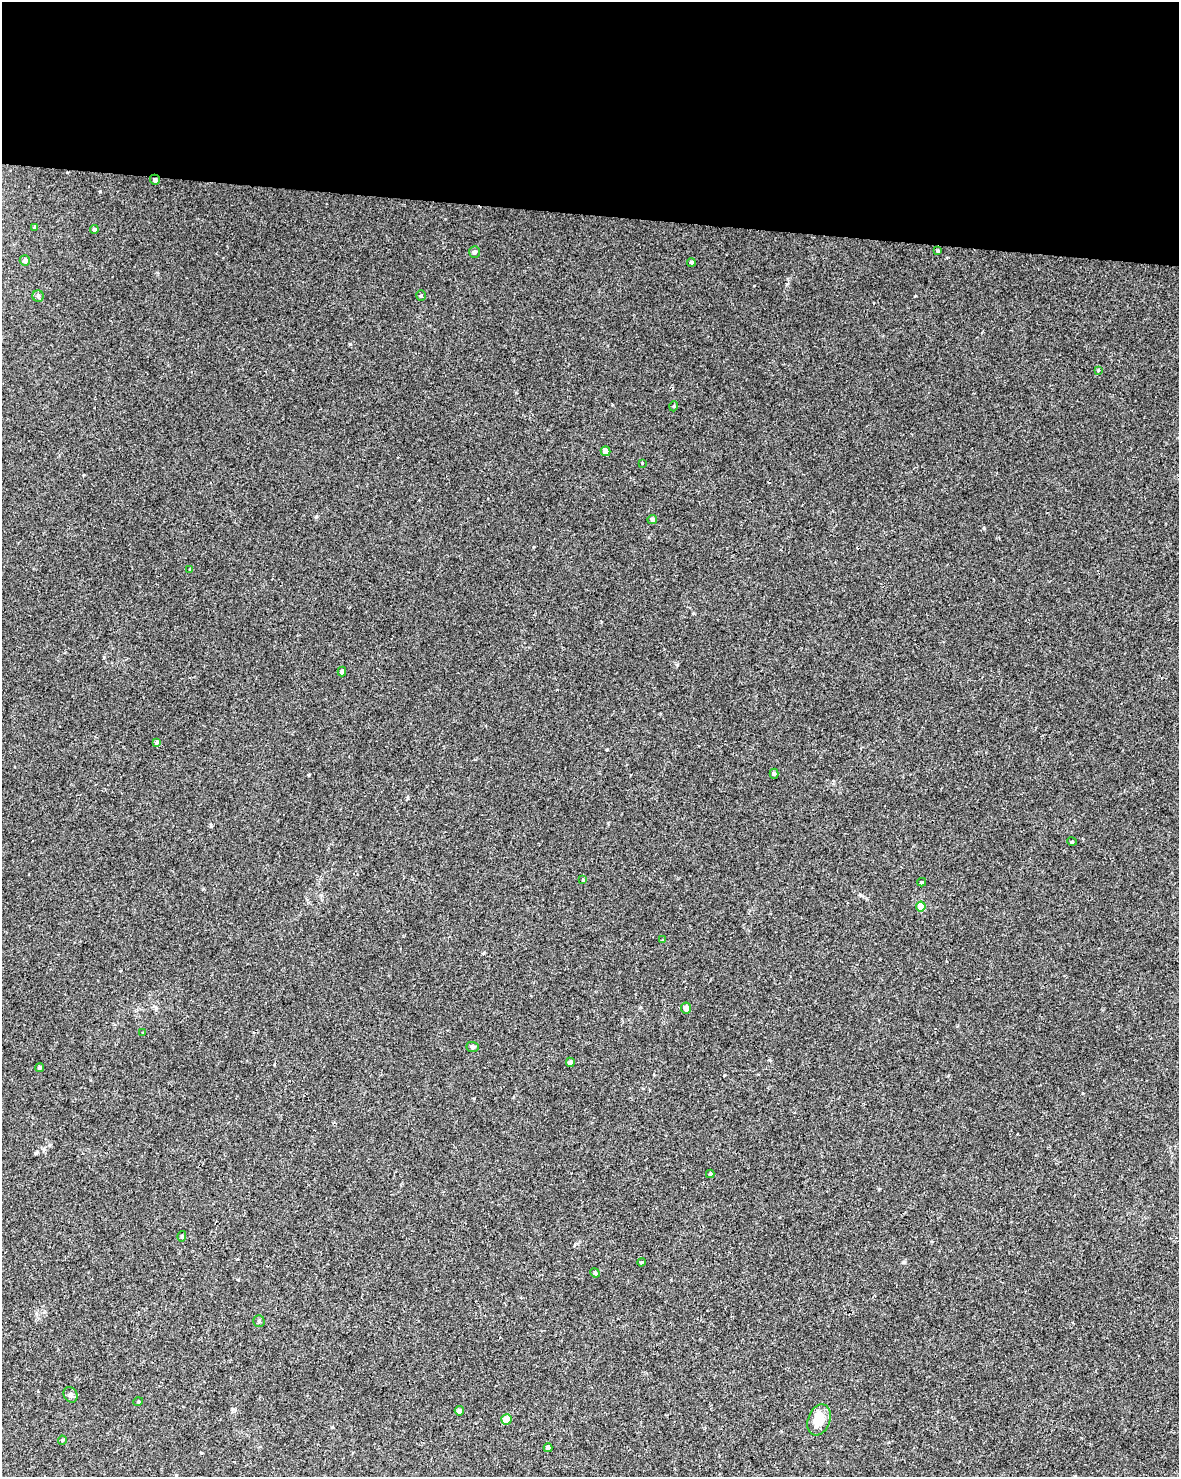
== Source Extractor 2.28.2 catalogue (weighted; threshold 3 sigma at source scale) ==
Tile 3 of 4 x 3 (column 3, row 1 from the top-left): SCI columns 2362-3538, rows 3234-4708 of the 4715 x 4936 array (HDU 1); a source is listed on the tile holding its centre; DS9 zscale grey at full resolution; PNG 1181 x 1479 px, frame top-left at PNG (2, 2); each listed source drawn as its Kron ellipse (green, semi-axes under 4 px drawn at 4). Shown black and unused: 14% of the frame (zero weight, under 2 of 3 exposures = <1% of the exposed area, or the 3 px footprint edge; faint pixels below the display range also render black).
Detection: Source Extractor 2.28.2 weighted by HDU 2 'WHT'; one run over the whole footprint, this tile lists its part. Background 0.045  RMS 0.0065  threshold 0.0291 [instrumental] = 3 sigma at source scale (4.5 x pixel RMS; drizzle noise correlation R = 1.50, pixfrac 1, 0.0396/0.0396 arcsec/px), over >= 5 px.
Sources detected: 40; all 40 listed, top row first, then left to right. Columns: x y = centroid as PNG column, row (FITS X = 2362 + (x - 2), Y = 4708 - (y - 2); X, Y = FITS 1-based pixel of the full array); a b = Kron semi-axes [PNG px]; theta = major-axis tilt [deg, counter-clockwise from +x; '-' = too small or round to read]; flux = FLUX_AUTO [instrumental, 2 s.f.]
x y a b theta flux
155 180 5 5 - 1.4
34 227 3 2 - 0.84
94 229 4 4 - 1.2
938 251 4 3 - 0.79
474 252 6 5 - 1.8
25 261 5 5 - 2.2
691 262 4 4 - 1
38 296 6 5 - 1.2
421 296 5 4 - 0.91
1098 370 3 3 - 0.51
674 406 5 3 - 0.59
605 451 5 4 - 3.9
642 463 3 3 - 2.1
652 520 4 4 - 1.7
190 569 4 3 - 0.46
342 671 5 3 - 1
157 742 4 4 - 3.5
774 774 5 4 - 0.96
1072 842 5 3 - 0.59
583 880 3 3 - 2.6
922 882 4 3 - 0.85
921 906 5 4 - 13
663 940 4 3 - 0.54
686 1008 5 5 - 3.8
143 1033 4 3 - 0.48
472 1047 6 5 - 1.1
570 1062 5 4 - 2
39 1068 4 4 - 1.2
710 1174 4 3 - 1
182 1236 5 4 - 0.9
641 1262 4 3 - 0.7
595 1273 5 4 - 0.83
259 1321 5 5 - 1
71 1395 8 6 -62 1.7
138 1402 5 3 - 0.51
459 1411 4 4 - 2
506 1419 5 5 - 7.6
819 1420 16 11 68 12
62 1440 4 4 - 0.69
548 1448 4 4 - 1.7
Overlapping masked pixels (flux is a lower limit): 1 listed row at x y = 155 180
Unlisted compact peaks at least as high as the median listed source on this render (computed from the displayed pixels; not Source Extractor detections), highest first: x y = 350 344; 316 517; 984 528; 903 1262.